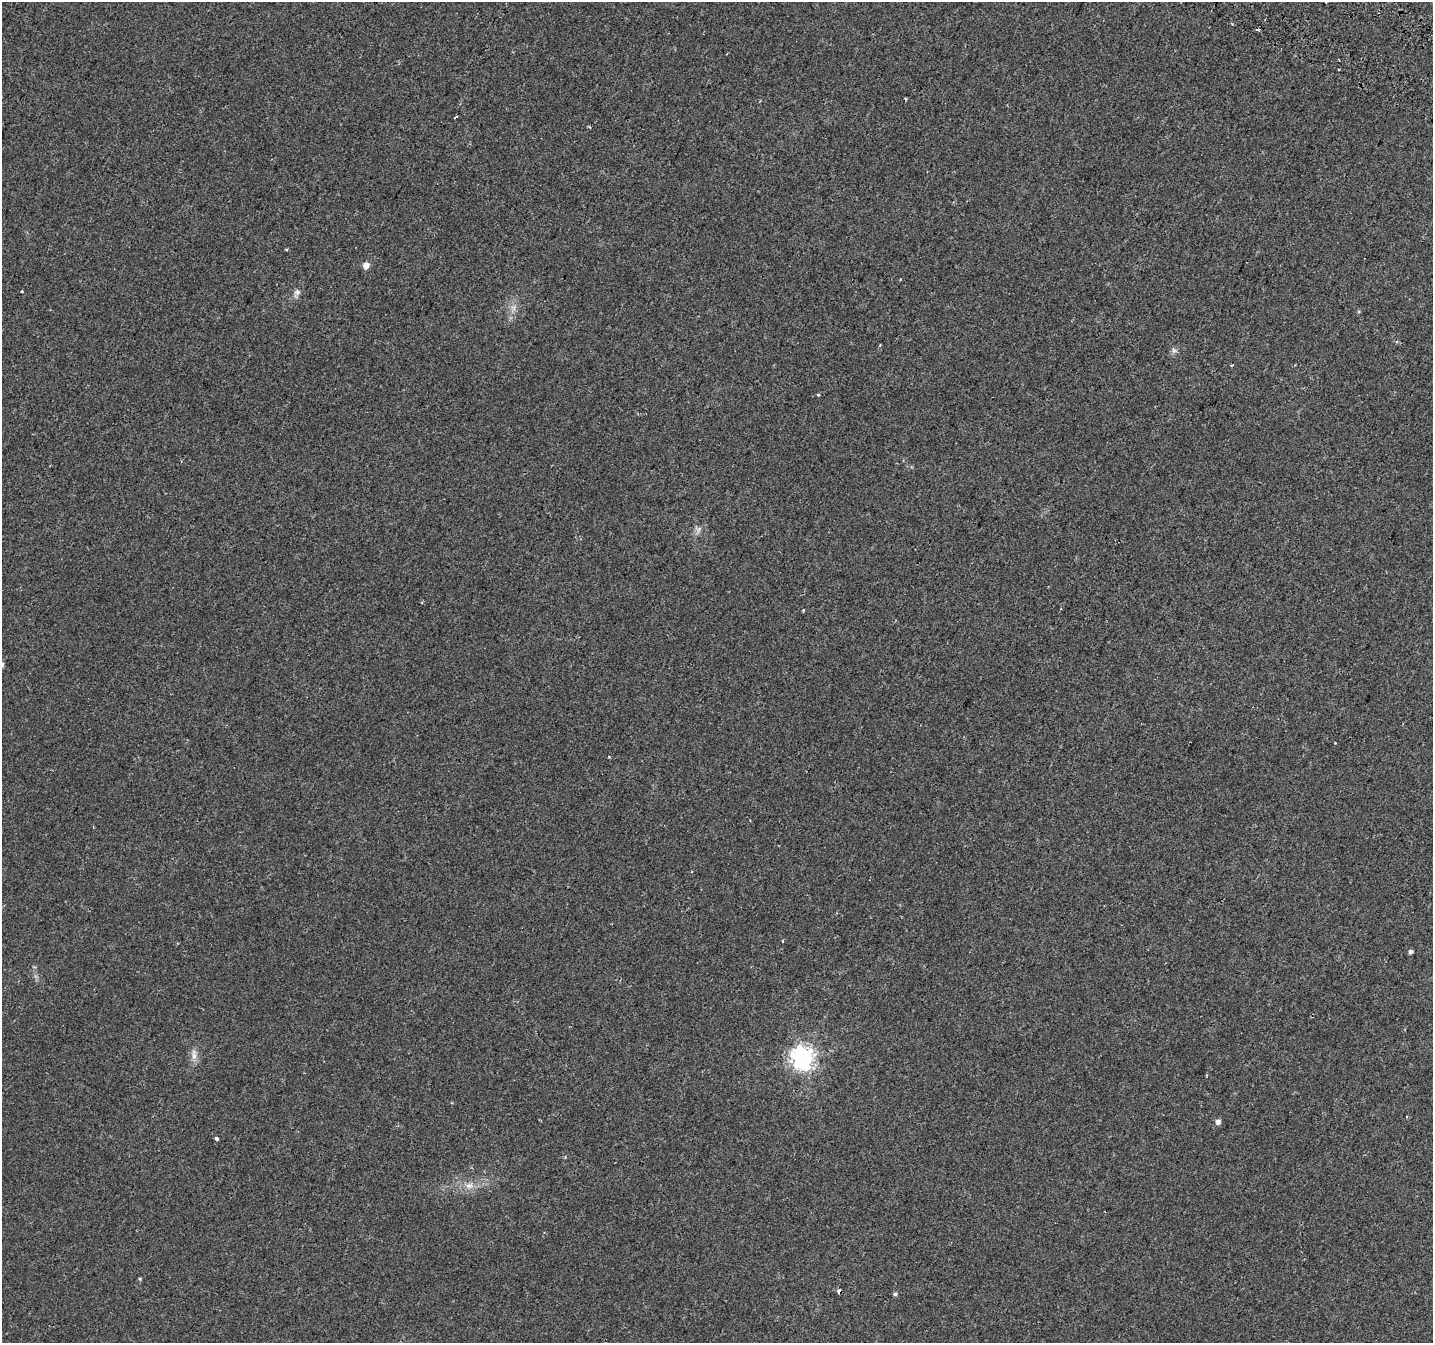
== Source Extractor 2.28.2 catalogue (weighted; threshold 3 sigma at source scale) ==
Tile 10 of 4 x 4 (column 2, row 3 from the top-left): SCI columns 1468-2898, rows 1662-3002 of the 5790 x 5939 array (HDU 1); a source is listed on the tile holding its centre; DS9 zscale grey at full resolution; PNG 1435 x 1345 px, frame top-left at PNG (2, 2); no overlay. Shown black and unused: <1% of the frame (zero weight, under 2 of 3 exposures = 3% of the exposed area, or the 3 px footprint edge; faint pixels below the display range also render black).
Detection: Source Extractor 2.28.2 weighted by HDU 2 'WHT'; one run over the whole footprint, this tile lists its part. Background 0.0135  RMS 0.0032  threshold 0.0144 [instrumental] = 3 sigma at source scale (4.5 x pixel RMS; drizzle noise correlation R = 1.50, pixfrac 1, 0.0396/0.0396 arcsec/px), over >= 5 px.
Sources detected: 28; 4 cosmic-ray / hot-pixel residue — not listed; the other 24 listed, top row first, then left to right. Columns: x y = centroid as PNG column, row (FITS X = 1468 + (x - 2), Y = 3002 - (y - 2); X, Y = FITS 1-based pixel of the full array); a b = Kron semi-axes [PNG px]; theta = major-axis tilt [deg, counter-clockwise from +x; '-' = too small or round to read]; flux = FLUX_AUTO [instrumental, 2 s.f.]
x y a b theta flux
1326 2 3 3 - 1.7
455 117 4 2 - 0.32
287 250 4 3 - 0.31
366 266 5 5 - 3.1
22 292 3 3 - 0.48
297 292 9 7 -15 1.1
514 308 9 6 71 1.3
1174 350 8 6 -88 0.93
1231 365 4 2 - 0.3
818 395 3 3 - 0.58
698 530 11 8 50 1.5
803 610 3 3 - 0.32
2 665 6 5 - 0.81
1335 743 2 2 - 0.23
783 941 3 3 - 0.35
1410 952 5 4 - 0.79
194 1054 16 6 -84 1.9
803 1058 8 7 - 220
1218 1122 6 5 - 1.5
216 1138 4 3 - 1.1
469 1186 12 7 -2 2.2
140 1279 5 4 - 0.39
839 1291 4 3 - 1.5
895 1294 5 4 - 0.6
Overlapping masked pixels (flux is a lower limit): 1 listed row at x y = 839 1291
Isophote crosses this tile's border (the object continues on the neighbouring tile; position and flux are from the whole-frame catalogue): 2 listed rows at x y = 1326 2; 2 665